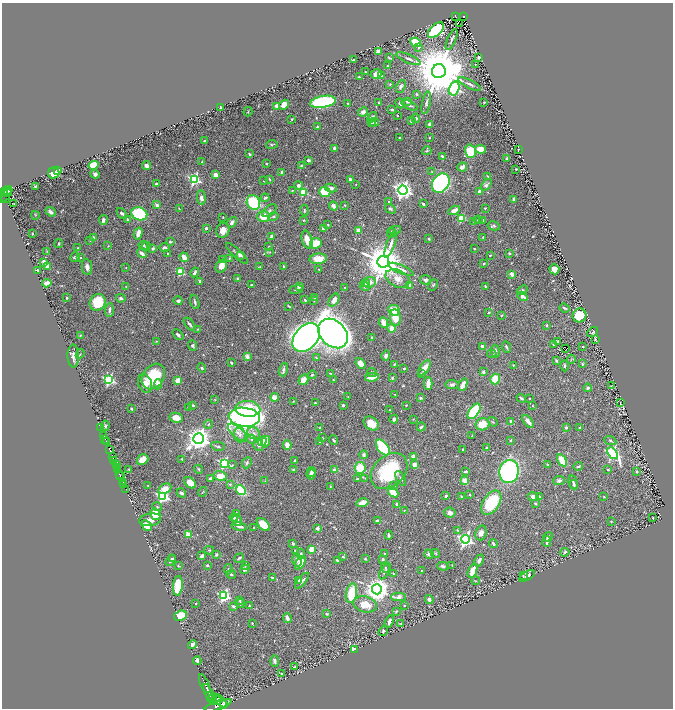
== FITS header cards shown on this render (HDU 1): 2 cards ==
NAXIS1  =                 1342
NAXIS2  =                 1412

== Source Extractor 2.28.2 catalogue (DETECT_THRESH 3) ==
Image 1342 x 1412 px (HDU 1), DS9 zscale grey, zoomed out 1/2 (1 PNG px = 2 x 2 image px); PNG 675 x 710 px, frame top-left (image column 2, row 1411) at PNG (2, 3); each listed source drawn as its Kron ellipse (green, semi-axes under 4 px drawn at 4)
Background 0.475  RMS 0.016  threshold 0.0467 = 3 sigma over >= 5 px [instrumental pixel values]
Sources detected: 666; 29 cannot appear on this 1/2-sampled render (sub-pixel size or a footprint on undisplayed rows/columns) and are neither listed nor drawn; of the other 637, the 500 brightest by FLUX_AUTO listed and drawn (137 fainter detections omitted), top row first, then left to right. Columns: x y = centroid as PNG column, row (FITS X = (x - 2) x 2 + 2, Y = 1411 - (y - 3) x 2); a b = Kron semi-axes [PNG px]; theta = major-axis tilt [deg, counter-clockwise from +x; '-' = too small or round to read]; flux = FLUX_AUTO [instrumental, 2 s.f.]
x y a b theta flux
455 16 4 2 - 140
464 17 3 2 - 69
459 23 2 1 - 15
436 30 10 5 44 360
452 39 11 2 67 8.7
416 42 5 4 - 120
419 47 4 4 - 5.6
378 51 2 2 - 49
389 58 4 2 - 3.5
479 58 3 3 - 8
408 59 13 3 -23 10
353 60 3 2 - 3.4
476 64 3 2 - 2.6
387 66 2 2 - 2
439 71 7 7 - 26000
365 72 2 2 - 1.9
376 74 6 4 18 20
381 76 4 2 - 2.9
359 77 4 3 - 2.6
390 84 3 2 - 2.1
470 84 12 3 -26 10
401 86 7 4 65 6.9
454 89 7 5 73 630
417 94 4 3 - 2.9
407 101 3 3 - 8.3
323 102 13 6 10 370
484 102 2 2 - 2.4
348 103 2 2 - 2.9
378 103 3 2 - 2.7
400 103 5 3 - 10
426 103 11 4 78 8.8
284 105 5 4 - 30
409 105 9 3 -28 6.7
277 106 2 2 - 75
221 108 3 2 - 3.6
392 109 3 2 - 4.1
248 112 5 3 - 2.7
363 112 5 4 - 11
397 115 2 2 - 4
372 117 6 3 50 10
416 118 4 4 - 6
292 119 3 3 - 3.2
411 121 3 3 - 4.3
375 122 4 3 - 7.3
372 123 3 3 - 3.9
430 124 3 3 - 22
318 127 4 3 - 4.2
399 138 2 2 - 2.6
430 138 2 2 - 4
204 141 2 2 - 1.8
272 144 6 3 9 3.6
334 148 3 2 - 5.8
481 149 5 4 - 46
518 149 2 2 - 2.1
427 151 5 2 - 2.7
471 151 6 5 - 110
249 154 3 2 - 5.5
442 157 4 2 - 6.3
507 159 3 2 - 9.9
308 160 3 2 - 7.2
202 162 3 2 - 4.1
266 164 2 2 - 3.2
94 165 5 4 - 140
147 166 4 3 - 18
302 166 3 3 - 7.5
462 167 5 2 - 24
516 169 2 2 - 6.3
58 170 3 3 - 26
282 172 2 2 - 25
432 172 2 2 - 1.8
54 173 6 5 - 28
95 174 4 3 - 10
215 175 3 3 - 25
488 176 3 2 - 3
194 179 4 4 - 490
269 179 3 2 - 2.8
350 180 4 3 - 11
264 181 2 1 - 1.8
441 183 10 8 54 830
156 184 3 2 - 6.3
356 184 2 2 - 2.4
298 185 4 3 - 10
486 185 7 4 53 8.9
35 186 3 2 - 3
331 188 6 4 -9 10
8 190 5 3 - 350
292 190 4 3 - 2.5
403 190 4 4 - 1700
3 191 3 2 - 270
7 192 5 2 - 280
303 192 3 3 - 180
325 192 6 5 - 93
479 192 4 3 - 14
5 195 8 2 50 160
6 198 3 2 - 180
201 198 7 4 -85 11
265 198 4 2 - 6.8
514 199 3 2 - 10
253 202 7 6 - 250
389 202 2 2 - 5.9
14 203 2 1 - 2.2
423 204 3 2 - 5
157 205 2 2 - 30
345 205 3 2 - 2.7
333 206 4 3 - 20
179 208 4 2 - 1.8
485 208 3 2 - 3.3
390 209 5 4 - 5.9
304 210 5 3 - 3.8
454 210 6 3 28 21
269 211 8 4 40 7.5
51 212 5 3 - 12
122 213 6 4 -47 8.1
139 214 8 6 -22 220
35 215 4 2 - 2.2
263 216 6 5 - 48
223 217 3 2 - 2.4
273 217 5 4 - 8.3
461 218 3 3 - 110
127 219 3 2 - 3.5
103 220 5 3 - 8.5
304 220 3 2 - 2.7
478 220 4 3 - 2.9
483 220 2 2 - 3.5
232 222 6 4 52 8.5
474 222 2 2 - 1.9
328 224 2 2 - 2.1
494 226 6 4 -11 6.3
206 228 2 2 - 15
323 228 3 3 - 9.9
223 230 7 6 - 26
358 230 2 2 - 51
395 230 6 3 12 5.6
391 232 5 3 - 8
32 233 2 2 - 3.6
138 233 6 3 75 28
93 237 3 2 - 10
271 237 3 2 - 13
483 237 4 2 - 3.4
429 239 2 2 - 3
90 240 3 3 - 2.2
307 240 9 5 -74 31
170 241 4 3 - 2.9
59 243 4 3 - 3.1
316 243 6 5 - 56
391 244 14 4 70 18
143 245 5 4 - 4.8
108 246 2 2 - 2.3
146 246 4 3 - 2.9
269 246 3 3 - 2.1
78 248 2 2 - 2.6
164 248 5 3 - 8.2
153 249 3 3 - 6.5
474 249 3 2 - 2.7
47 251 3 3 - 3
270 252 4 3 - 2.8
142 253 5 2 - 15
168 253 2 2 - 4.7
509 253 2 2 - 14
237 254 14 3 -44 7.5
240 255 4 3 - 14
490 255 3 2 - 2.8
75 257 5 3 - 7.7
184 257 5 4 - 19
81 258 2 2 - 2.4
229 258 3 3 - 2.6
223 259 3 2 - 2.3
318 259 9 5 6 42
44 262 2 2 - 54
383 262 6 6 - 12000
484 264 3 3 - 2.9
221 266 6 5 - 29
284 266 3 2 - 3.2
48 267 3 3 - 17
87 267 8 5 -82 12
260 267 3 2 - 1.9
126 268 2 2 - 2.1
319 269 3 2 - 2.7
401 269 13 3 -23 17
554 269 5 5 - 19
38 270 4 2 - 5.9
180 272 3 3 - 150
195 272 5 3 - 12
512 274 2 2 - 52
238 279 3 3 - 6.1
398 279 13 8 -26 31
426 280 5 4 - 10
200 281 2 2 - 12
369 282 6 5 - 21
47 283 5 3 - 29
365 283 4 3 - 4.9
251 285 2 2 - 4.8
410 285 3 2 - 15
433 285 6 4 64 5.5
299 286 2 2 - 32
486 286 3 2 - 3.5
126 287 3 3 - 1.8
345 287 2 2 - 4.9
365 287 5 4 - 6.7
296 290 7 4 8 6.6
522 290 6 4 38 5.5
523 296 5 3 - 13
315 297 4 3 - 2.8
67 298 2 2 - 11
121 298 5 3 - 8.1
305 300 3 2 - 3.6
334 300 7 4 56 22
178 301 4 2 - 11
314 301 2 2 - 2
98 302 8 7 - 130
195 302 7 3 -72 7
289 306 4 2 - 3
564 308 5 2 - 4.4
109 310 7 3 87 8.2
394 310 6 5 - 45
489 312 2 2 - 3.8
502 315 4 2 - 2.6
579 315 7 7 - 88
395 318 8 5 -81 53
384 323 5 4 - 27
190 324 7 2 -51 6.8
546 325 3 3 - 3.5
392 328 4 4 - 31
198 329 3 2 - 2.3
593 332 6 3 36 5.2
333 333 17 12 -44 3700
80 335 3 2 - 2.5
178 335 6 3 -43 8.3
372 337 3 1 - 2.2
306 338 16 11 50 3400
595 339 2 2 - 8.6
156 341 3 2 - 2.4
557 341 3 2 - 5.1
553 344 3 2 - 2.5
193 346 5 4 - 6.1
483 346 4 3 - 12
583 346 2 2 - 4.6
506 347 6 2 -65 5.1
565 348 3 1 - 3.9
495 351 6 3 -81 11
80 354 5 2 - 2.6
492 354 5 2 - 2.6
73 356 11 6 -88 16
386 356 5 4 - 12
247 357 2 2 - 56
317 358 4 3 - 2.8
571 359 4 2 - 2.4
556 360 3 3 - 4.3
231 363 3 2 - 4.9
360 363 6 4 -51 30
394 364 3 2 - 2.9
582 364 3 2 - 3.6
513 365 3 2 - 2.8
564 366 6 3 89 5.4
202 368 5 3 - 5.6
404 368 2 2 - 8.3
425 368 8 5 56 29
283 370 7 4 72 8.9
372 372 5 4 - 5.1
483 372 2 2 - 25
330 373 3 2 - 2.6
421 373 3 3 - 2.9
312 375 4 3 - 4.1
153 376 14 10 54 140
372 377 7 3 9 37
392 378 2 2 - 15
495 379 5 5 - 78
109 380 4 3 - 340
303 380 5 4 - 33
333 380 2 2 - 2.5
178 381 4 3 - 38
145 384 10 7 -70 24
158 384 5 4 - 14
428 384 6 3 -89 36
452 384 6 4 -5 7.7
463 385 6 3 68 31
612 385 3 2 - 2.8
588 388 4 3 - 6
395 394 3 2 - 2.1
275 397 4 3 - 33
348 397 3 3 - 1.8
421 398 3 3 - 5.6
521 398 5 2 - 7.1
529 398 3 2 - 1.9
215 400 4 3 - 2.2
293 401 4 3 - 1.8
315 403 2 2 - 3.8
620 403 2 1 - 2
193 405 2 2 - 17
343 405 2 2 - 14
406 405 2 2 - 2.2
532 406 2 2 - 2.4
188 408 4 2 - 6.2
131 409 3 2 - 4.5
248 409 12 8 -5 120
389 410 2 2 - 2.3
474 411 9 5 55 310
244 417 15 9 -7 1400
176 418 7 5 -11 31
394 419 4 3 - 7
413 419 4 2 - 1.9
528 421 7 3 -52 22
493 422 5 3 - 3
511 422 3 3 - 12
371 423 8 6 -37 41
208 424 4 3 - 2.8
482 424 7 6 - 59
105 426 5 4 - 5.9
100 427 2 1 - 29
320 427 2 2 - 2
421 427 4 3 - 5.4
566 427 2 2 - 14
580 428 4 3 - 4.4
238 432 12 5 -41 20
254 433 7 5 -36 12
104 435 3 2 - 130
240 435 7 6 - 14
472 436 3 2 - 1.9
199 438 5 5 - 3100
322 438 3 2 - 2.6
105 439 2 1 - 85
252 439 4 4 - 5.1
333 440 5 2 - 5.1
511 440 2 2 - 4.8
262 441 5 4 - 57
610 441 6 3 -22 5.2
106 442 3 1 - 270
266 442 6 4 74 10
320 442 4 2 - 3.9
258 445 5 5 - 6
287 445 5 3 - 26
218 446 7 2 -12 4.9
383 447 9 5 -53 210
487 448 4 3 - 8.7
109 449 3 2 - 83
463 449 2 2 - 2.4
612 453 7 4 -49 590
364 455 4 4 - 6.9
113 456 4 3 - 360
414 456 2 2 - 40
182 459 3 2 - 3
143 460 6 5 - 24
562 460 7 4 -58 59
114 461 4 1 - 260
295 461 3 2 - 6.9
224 463 3 3 - 330
247 463 6 4 65 5.8
548 464 3 3 - 2.6
116 465 3 2 - 250
232 465 3 2 - 2.8
415 465 4 3 - 27
578 466 5 3 - 3.3
118 468 3 2 - 180
360 468 6 5 - 89
129 469 2 2 - 3.4
198 469 4 3 - 3.4
293 469 3 2 - 3.9
118 470 2 2 - 55
334 470 3 3 - 9.5
608 470 2 2 - 5.8
389 471 21 15 43 250
465 471 4 2 - 5.5
509 471 11 10 - 510
637 471 4 3 - 3.6
311 472 5 4 - 7.1
119 474 2 1 - 110
311 474 5 4 - 9.1
120 476 4 2 - 420
220 476 7 5 -13 45
365 478 3 2 - 1.8
210 479 3 2 - 9.5
357 479 3 2 - 4.8
401 479 8 3 -62 6.3
465 480 4 3 - 36
265 481 3 3 - 1.9
559 481 6 4 8 7.2
123 482 3 2 - 370
573 482 7 3 -76 7.1
190 483 7 4 -41 38
124 484 3 2 - 350
230 484 3 3 - 4.1
394 485 3 2 - 3.6
574 485 4 3 - 5.3
148 486 2 2 - 2.3
330 486 2 2 - 2
126 489 2 1 - 47
165 489 7 4 28 39
241 490 5 4 - 130
203 492 5 2 - 1.8
393 492 6 4 -46 57
181 493 5 3 - 8.4
469 495 3 2 - 3.7
163 496 4 3 - 480
446 496 4 3 - 4.9
461 497 3 2 - 3.1
533 497 5 4 - 15
539 497 3 3 - 4.3
604 497 2 2 - 2.2
363 503 6 3 13 38
491 503 13 8 56 150
535 503 2 2 - 13
397 504 2 2 - 17
157 507 5 4 - 4.9
404 510 3 2 - 2
450 513 6 5 - 11
155 514 6 5 - 65
237 514 2 2 - 27
234 517 4 3 - 15
653 518 2 2 - 2.1
150 520 11 6 8 23
237 520 6 4 -78 16
377 521 4 3 - 6
611 521 4 3 - 2.5
263 524 8 5 -45 48
146 525 6 4 -44 36
239 526 8 3 -12 11
254 528 2 2 - 2.3
317 528 2 2 - 25
457 530 3 3 - 2.8
481 533 7 5 72 17
188 534 3 3 - 97
388 535 4 2 - 9
548 537 5 3 - 5.8
465 539 4 4 - 820
547 541 5 3 - 11
293 544 2 2 - 16
493 544 4 3 - 5.6
312 549 3 3 - 71
209 550 5 3 - 3.2
295 551 4 2 - 5.5
565 552 4 4 - 7.3
435 553 5 3 - 3.7
216 554 4 3 - 5.2
301 554 5 4 - 5.3
385 554 3 3 - 4.2
429 554 5 4 - 9.3
202 556 4 3 - 11
343 557 2 2 - 6.6
173 558 3 2 - 5.4
239 558 5 2 - 5.1
365 559 2 2 - 2.8
170 560 6 3 57 7.8
297 560 6 4 -76 9.4
337 560 3 3 - 3.8
383 560 2 2 - 4.8
479 560 6 3 65 11
300 563 8 4 58 30
207 565 3 2 - 5.3
245 565 3 2 - 2.2
452 565 3 2 - 2.1
178 566 3 2 - 2
443 566 5 3 - 7.1
385 567 5 3 - 3
228 569 5 3 - 4.6
245 569 5 3 - 10
422 570 2 2 - 1.9
385 571 9 3 59 6.3
472 571 8 3 69 51
231 574 5 4 - 6.3
393 574 3 2 - 2.4
523 576 3 2 - 1.9
527 576 9 4 30 13
272 578 2 2 - 7.2
298 580 4 3 - 22
302 581 9 3 52 7.5
476 581 4 2 - 2.4
178 586 10 5 84 82
377 589 5 5 - 3500
351 593 10 5 78 100
224 596 4 4 - 470
398 597 7 4 -1 25
429 599 4 3 - 12
240 600 3 3 - 2.4
196 603 2 2 - 1.9
240 603 4 3 - 3.7
365 604 12 8 -14 51
233 606 3 2 - 7.4
249 606 2 2 - 2.5
404 606 2 2 - 5.3
396 611 3 2 - 3.5
327 614 4 3 - 4.4
180 616 6 5 - 110
287 618 5 3 - 19
389 622 6 3 70 15
252 623 2 2 - 2.9
400 624 3 3 - 1.8
383 631 5 4 - 4.5
192 644 5 3 - 16
354 649 4 2 - 35
197 661 4 3 - 19
275 661 6 3 -88 7.5
295 667 2 2 - 3.2
281 673 2 2 - 4.1
205 684 10 2 -66 660
209 693 9 2 -61 780
212 698 5 4 - 1300
216 701 6 3 11 1200
220 701 9 2 -42 630
224 704 3 2 - 560
218 705 14 4 19 2600
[137 fainter detections neither listed nor drawn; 29 sub-pixel or undisplayed-footprint detections neither listed nor drawn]